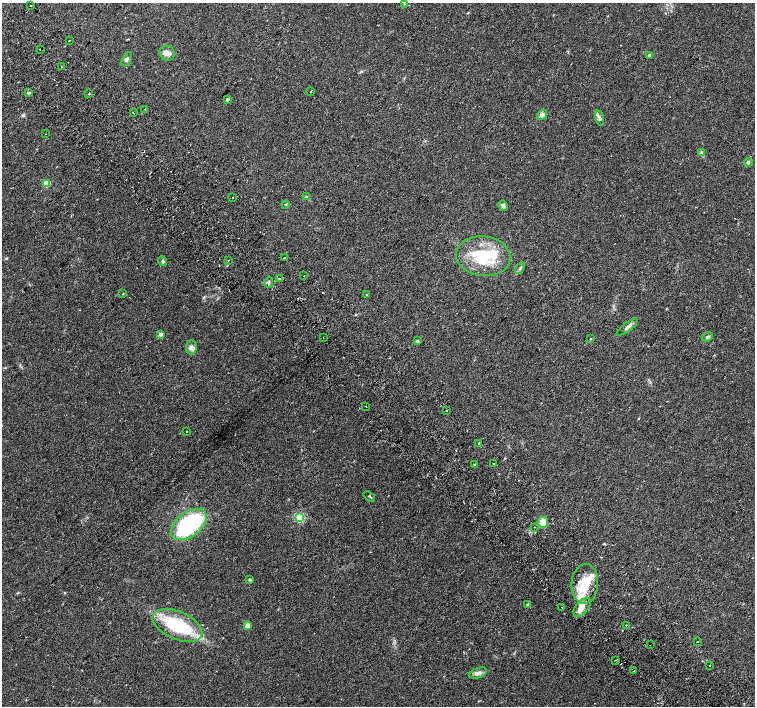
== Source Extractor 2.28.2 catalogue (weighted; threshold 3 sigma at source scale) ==
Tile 11 of 4 x 4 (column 3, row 3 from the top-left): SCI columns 3061-4566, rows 1672-3079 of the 6116 x 6093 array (HDU 1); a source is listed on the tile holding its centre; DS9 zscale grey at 2 x 2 block average (1 PNG px = mean of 2 x 2 image px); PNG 757 x 708 px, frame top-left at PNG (2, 3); each listed source drawn as its Kron ellipse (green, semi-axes under 4 px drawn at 4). Shown black and unused: <1% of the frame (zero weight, under 2 of 3 exposures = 3% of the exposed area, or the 3 px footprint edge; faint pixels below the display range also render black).
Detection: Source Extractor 2.28.2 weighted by HDU 2 'WHT'; one run over the whole footprint, this tile lists its part. Background 0.05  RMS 0.0057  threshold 0.0257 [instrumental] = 3 sigma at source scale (4.5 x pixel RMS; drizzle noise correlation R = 1.50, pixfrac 1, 0.0396/0.0396 arcsec/px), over >= 5 px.
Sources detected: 77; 7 cosmic-ray / hot-pixel residue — neither listed nor drawn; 4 inside a brighter listed object's ellipse — not listed separately; the other 66 listed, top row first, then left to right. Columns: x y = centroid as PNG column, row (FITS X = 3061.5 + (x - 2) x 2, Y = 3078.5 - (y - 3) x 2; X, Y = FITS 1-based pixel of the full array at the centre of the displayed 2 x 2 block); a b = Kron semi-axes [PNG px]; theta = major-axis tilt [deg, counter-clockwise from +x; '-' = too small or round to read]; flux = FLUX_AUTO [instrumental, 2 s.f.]
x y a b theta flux
404 4 3 2 - 0.73
31 6 2 2 - 1.1
69 40 2 2 - 1.2
40 49 2 2 - 2.2
167 53 8 7 - 6.1
650 55 2 2 - 7.3
127 59 8 4 62 3.3
61 66 2 2 - 0.84
311 92 2 2 - 2.8
28 93 3 2 - 2.6
89 94 2 2 - 1.5
227 99 3 3 - 2.4
145 109 2 2 - 1.1
133 113 2 2 - 2.9
542 115 5 4 - 4.8
600 118 8 4 -76 3.4
45 134 2 2 - 0.41
701 152 4 3 - 1.6
748 162 4 3 - 3
47 184 3 3 - 37
306 197 4 3 - 1.4
233 198 2 2 - 0.98
286 204 3 2 - 0.81
503 206 5 4 - 3.3
483 256 27 20 -7 63
284 258 2 2 - 4.5
229 260 2 2 - 1.1
163 261 5 3 - 2.1
520 268 6 3 54 2.3
304 276 2 2 - 2.8
279 278 2 2 - 4.2
269 282 5 3 - 2
123 294 3 2 - 0.61
366 295 2 2 - 1.8
627 327 13 3 37 4.2
160 334 2 2 - 7.6
707 337 6 4 25 2.6
323 338 2 2 - 1.1
591 339 2 2 - 6.6
417 341 4 3 - 1.5
191 347 7 5 85 4.3
366 406 2 2 - 0.95
447 410 2 2 - 7.2
186 432 2 2 - 2
479 443 2 2 - 2.7
493 464 2 2 - 6
475 465 2 2 - 2.8
369 496 6 2 -37 1.1
299 517 3 3 - 120
543 522 5 5 - 17
189 525 20 12 37 160
534 527 2 2 - 1.1
250 580 4 4 - 1.7
585 584 20 13 86 36
527 604 3 2 - 1.8
562 607 2 2 - 0.5
582 607 11 6 49 9.8
177 625 26 14 -24 88
247 625 3 2 - 18
626 625 2 2 - 1.1
697 641 2 2 - 3.3
650 644 2 2 - 0.49
616 660 2 2 - 0.88
710 666 2 2 - 2
634 671 2 2 - 0.45
478 673 9 5 20 5.5
Overlapping masked pixels (flux is a lower limit): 1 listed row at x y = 650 644
Diffuse or blended objects may show on this block-average render without a row.